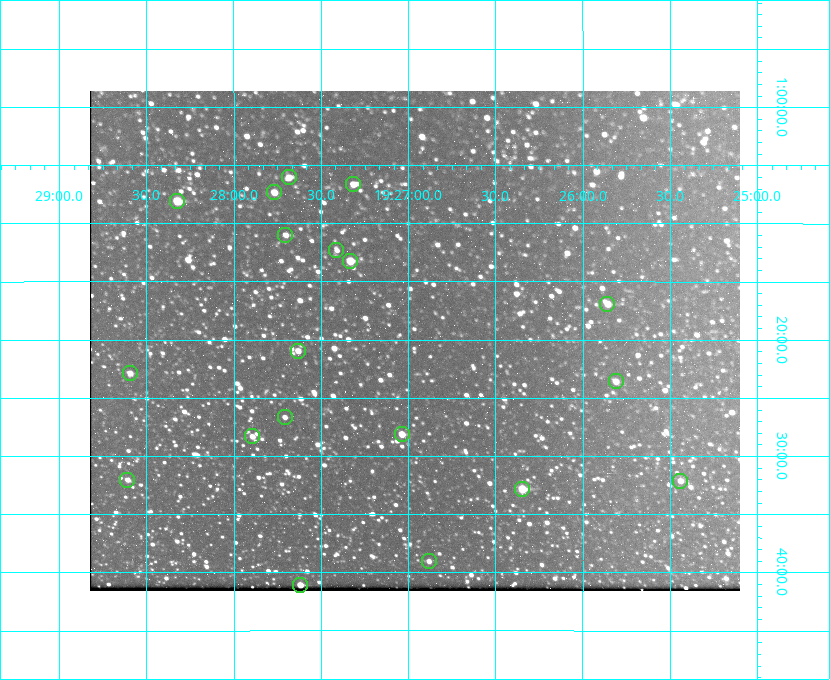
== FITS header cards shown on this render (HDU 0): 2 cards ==
NAXIS1  =                  650 / Width of table row in bytes
NAXIS2  =                  500 / Number of rows in table

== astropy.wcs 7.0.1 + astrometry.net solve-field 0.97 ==
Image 650 x 500 px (HDU 0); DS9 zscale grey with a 90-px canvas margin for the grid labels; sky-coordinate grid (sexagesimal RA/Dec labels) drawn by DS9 from the SOLVED WCS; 19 Tycho-2 reference stars matched to detected sources circled (green)
Header WCS: none
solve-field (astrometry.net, Tycho-2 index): SOLVED blind (the file carries no WCS)
Solved WCS: RA---TAN-SIP/DEC--TAN-SIP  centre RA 19:26:58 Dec +01:20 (291.74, +1.33 deg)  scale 5.16 arcsec/px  FOV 55.9' x 43.0'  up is -180 deg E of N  parity flipped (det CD > 0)
(file carries no celestial WCS; the grid is the blind solution)
Tycho-2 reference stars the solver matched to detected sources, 19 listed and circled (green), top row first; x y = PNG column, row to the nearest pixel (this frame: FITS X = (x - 90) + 1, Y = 500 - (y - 91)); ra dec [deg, ICRS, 3 dp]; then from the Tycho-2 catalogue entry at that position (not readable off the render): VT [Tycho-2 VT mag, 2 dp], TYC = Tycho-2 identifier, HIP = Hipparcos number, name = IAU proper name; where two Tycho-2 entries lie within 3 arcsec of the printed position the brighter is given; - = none
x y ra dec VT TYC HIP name
289 177 291.921 +1.101 10.89 465-1942-1 - -
353 184 291.829 +1.111 10.78 465-2030-1 - -
274 192 291.942 +1.122 10.76 465-1161-1 - -
177 201 292.081 +1.135 10.24 465-979-1 - -
285 235 291.926 +1.184 11.49 465-1994-1 - -
336 250 291.853 +1.206 11.17 465-1444-1 - -
350 261 291.833 +1.221 9.77 465-1968-1 - -
607 304 291.465 +1.282 11.06 465-140-1 - -
298 351 291.908 +1.350 10.94 465-1840-1 - -
130 373 292.148 +1.381 10.77 465-611-1 - -
616 381 291.453 +1.393 11.17 465-261-1 - -
285 417 291.927 +1.444 11.17 465-873-1 - -
402 434 291.759 +1.468 10.00 465-530-1 - -
252 436 291.973 +1.472 10.69 465-577-1 - -
127 480 292.152 +1.534 10.91 465-857-1 - -
680 481 291.360 +1.535 11.71 465-397-1 - -
522 489 291.587 +1.547 9.51 465-596-1 - -
429 561 291.720 +1.651 11.47 465-675-1 - -
300 585 291.905 +1.685 9.70 465-808-1 - -